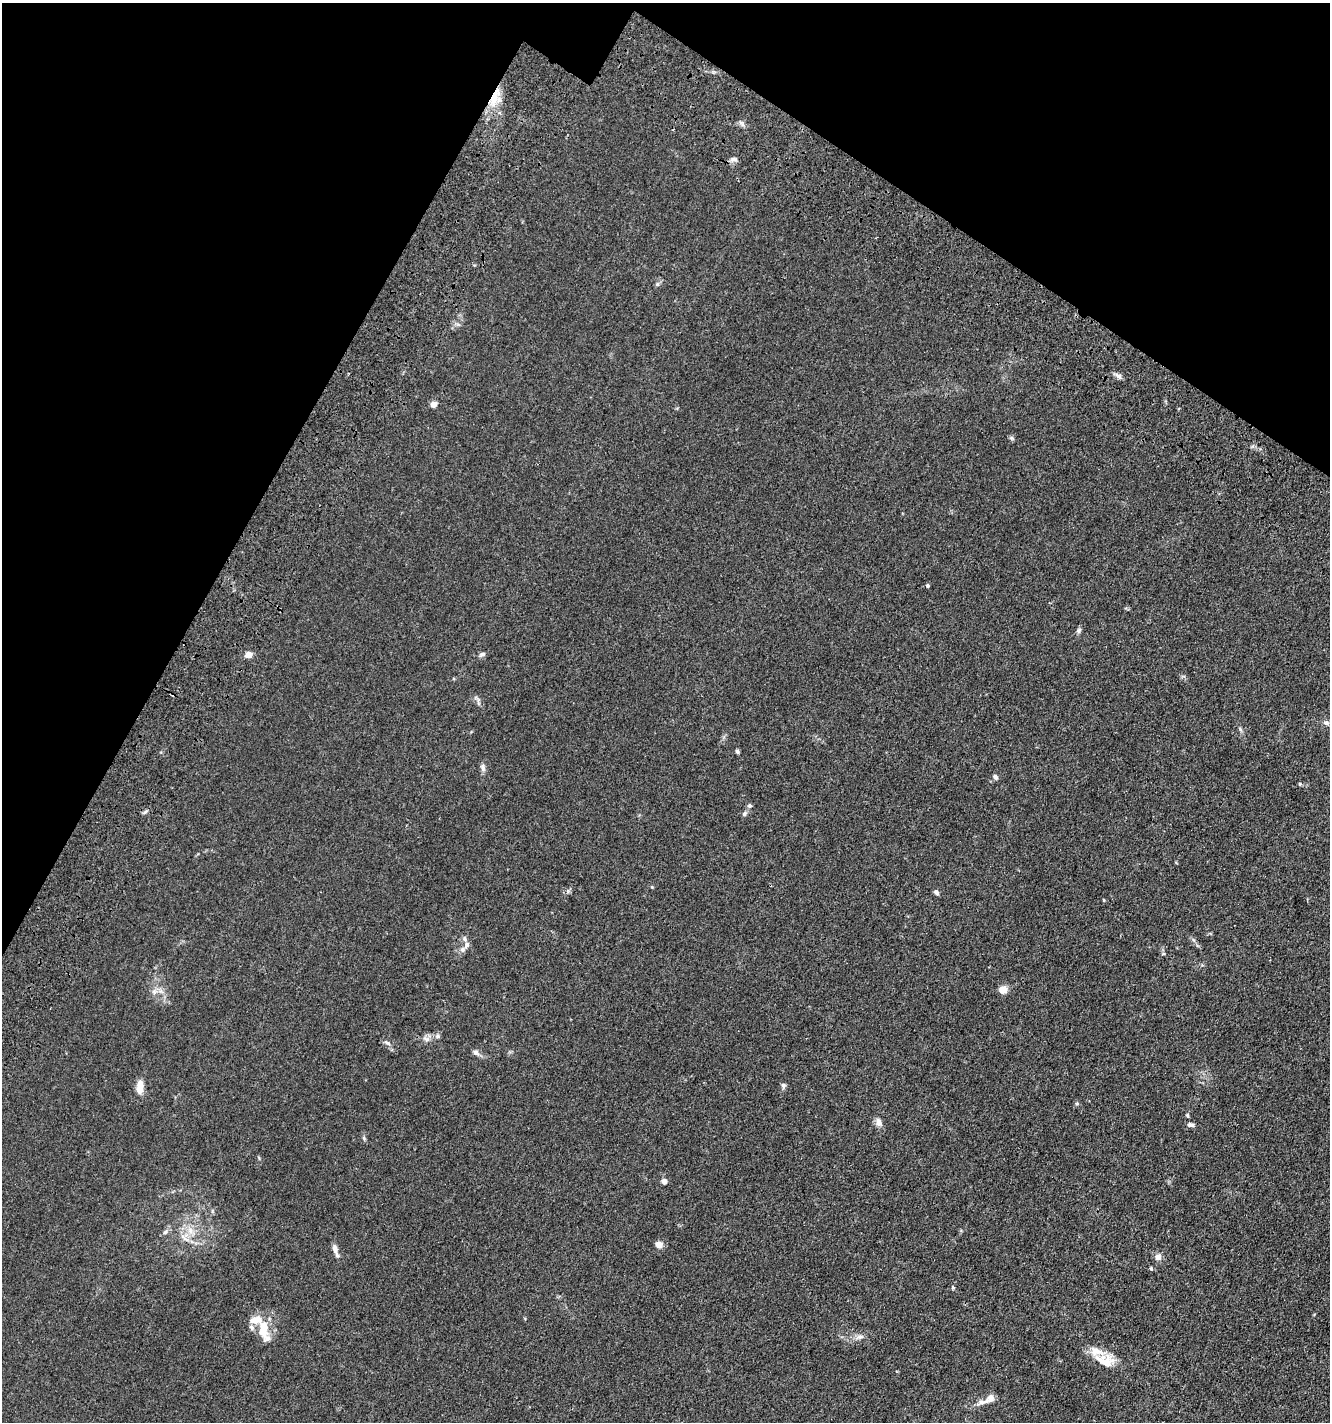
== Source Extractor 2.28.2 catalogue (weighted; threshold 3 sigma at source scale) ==
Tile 2 of 4 x 4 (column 2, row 1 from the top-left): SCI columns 1818-3145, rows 4472-5891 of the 6106 x 6096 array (HDU 1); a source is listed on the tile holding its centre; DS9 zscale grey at full resolution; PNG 1332 x 1424 px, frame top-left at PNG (2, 3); no overlay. Shown black and unused: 23% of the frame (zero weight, under 3 of 4 exposures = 11% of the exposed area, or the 3 px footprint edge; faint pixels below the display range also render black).
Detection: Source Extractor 2.28.2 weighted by HDU 2 'WHT'; one run over the whole footprint, this tile lists its part. Background 0.0444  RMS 0.0053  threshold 0.0239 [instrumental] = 3 sigma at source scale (4.5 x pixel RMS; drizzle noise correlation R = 1.50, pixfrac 1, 0.05/0.05 arcsec/px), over >= 5 px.
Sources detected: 50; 1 inside a brighter object's white glare — not listed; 2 inside a brighter listed object's ellipse — not listed separately; the other 47 listed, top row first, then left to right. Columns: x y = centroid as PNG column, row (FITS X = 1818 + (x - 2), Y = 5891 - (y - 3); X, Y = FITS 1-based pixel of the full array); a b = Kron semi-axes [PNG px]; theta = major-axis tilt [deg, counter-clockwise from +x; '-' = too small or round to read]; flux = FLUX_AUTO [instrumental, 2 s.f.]
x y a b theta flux
494 97 28 8 68 9.9
734 159 9 5 0 1.5
1118 376 11 5 -39 1.6
433 404 5 4 - 5.2
1011 438 6 5 - 0.85
927 586 4 4 - 0.9
1079 631 7 5 71 1.1
482 654 8 6 24 1.3
249 655 6 5 - 4.5
478 702 10 3 -79 1
1326 723 9 6 -17 1.3
737 751 6 4 -75 0.85
483 767 10 6 -83 1.7
995 777 6 5 - 1.4
1300 784 5 3 - 0.47
750 805 6 6 - 1
145 812 7 4 45 0.9
744 813 7 6 - 1.1
652 887 4 4 - 0.4
936 892 7 5 -43 1.2
1104 900 5 3 - 0.4
467 945 11 7 66 2.7
1003 990 8 8 - 4.3
154 991 7 4 0 1.3
437 1036 6 5 - 0.98
427 1039 9 5 8 1.8
387 1043 10 5 -25 1.3
476 1052 9 7 -47 1.6
783 1085 7 6 - 1.2
140 1087 16 7 86 5.8
1077 1104 6 4 -1 0.65
1187 1115 6 4 -72 0.61
879 1122 11 7 -77 2.6
1191 1125 8 5 -3 1.6
664 1181 5 5 - 2.2
190 1230 10 7 -75 3.3
165 1232 7 4 45 1
659 1245 5 4 - 8.1
335 1250 17 6 -72 2.8
1158 1257 7 7 - 2.8
1151 1268 5 4 - 0.72
953 1287 4 3 - 1.6
263 1326 29 9 -73 9.6
251 1327 8 6 -51 1.4
860 1337 13 5 15 2.2
1104 1360 31 15 -14 10
991 1398 12 9 69 3.2
Overlapping masked pixels (flux is a lower limit): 1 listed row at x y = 494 97